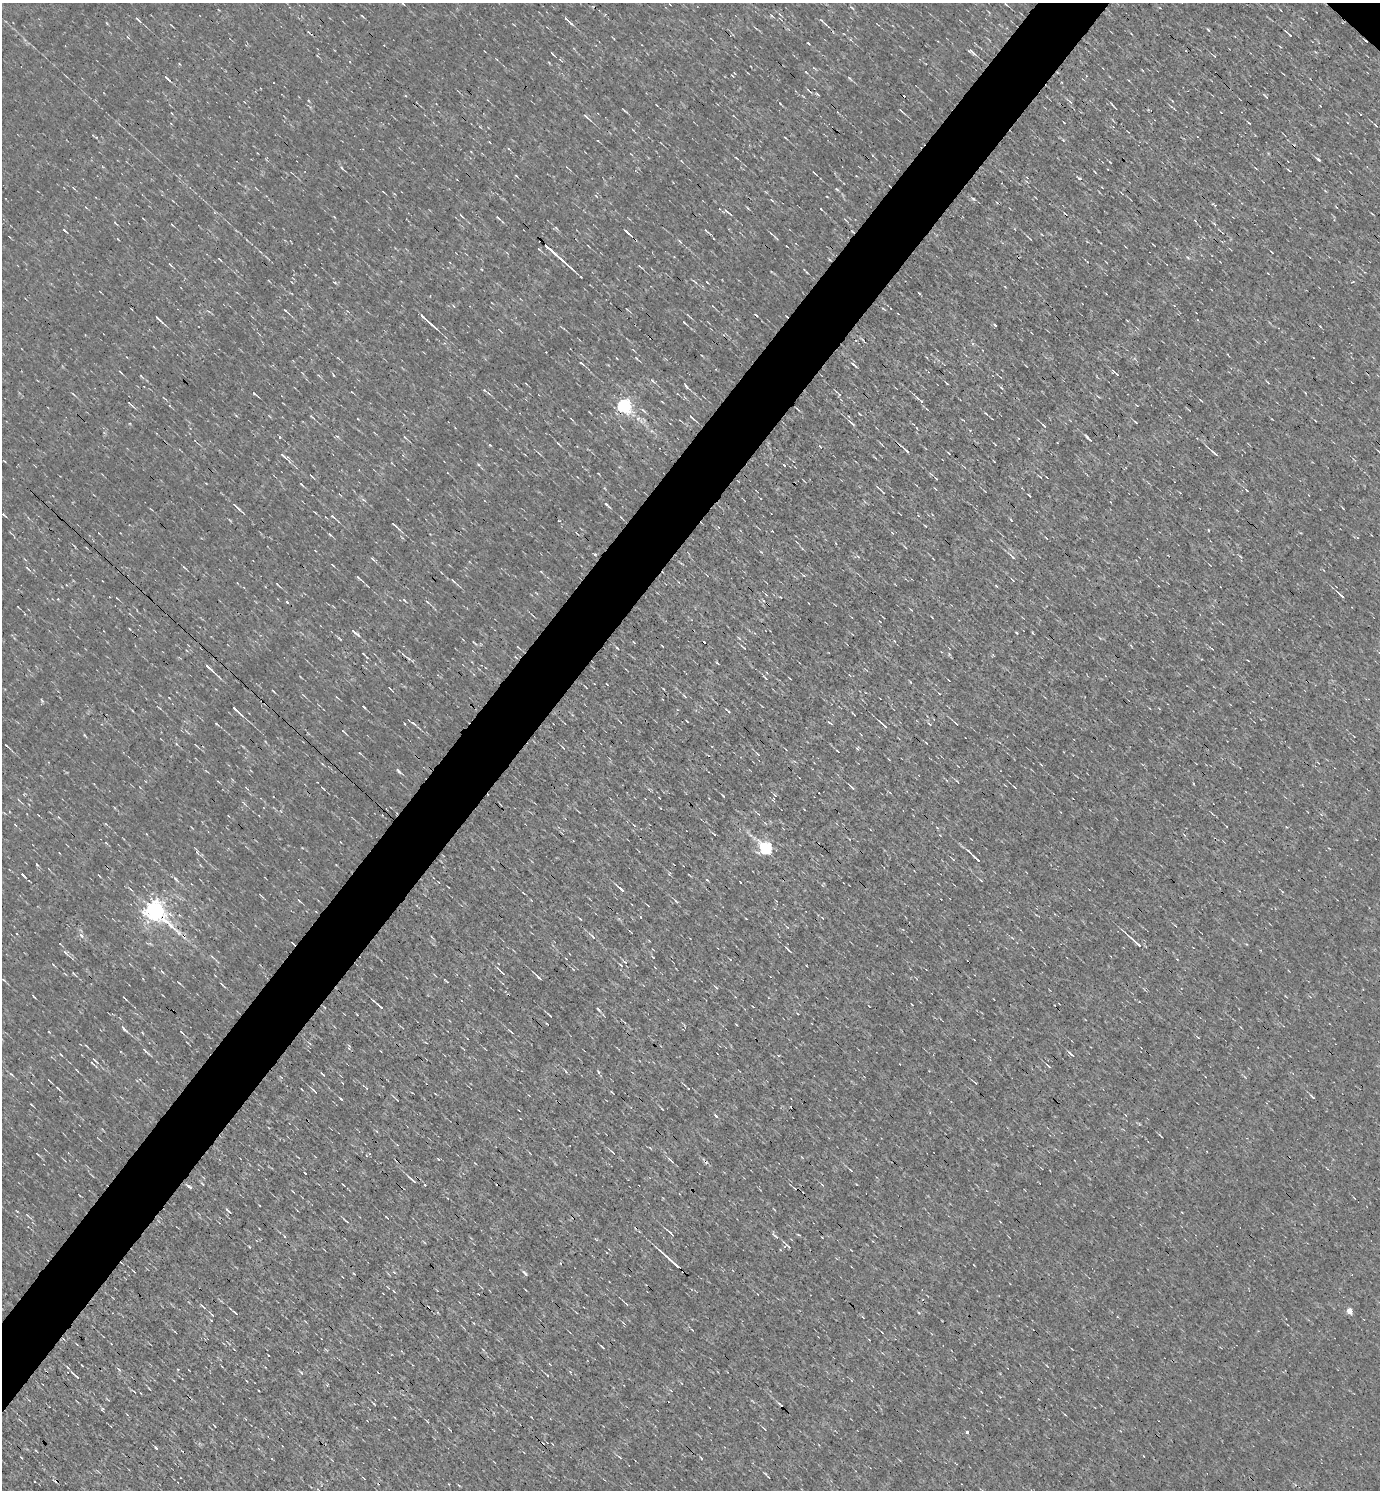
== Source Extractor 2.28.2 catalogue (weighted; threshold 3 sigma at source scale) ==
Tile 7 of 4 x 4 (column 3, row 2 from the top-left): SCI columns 3052-4429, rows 2977-4464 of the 5958 x 5952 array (HDU 1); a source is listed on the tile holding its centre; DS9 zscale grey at full resolution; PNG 1382 x 1492 px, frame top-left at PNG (2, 3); no overlay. Shown black and unused: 5% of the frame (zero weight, under 3 of 4 exposures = <1% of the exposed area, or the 3 px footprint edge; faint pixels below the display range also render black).
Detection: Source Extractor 2.28.2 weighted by HDU 2 'WHT'; one run over the whole footprint, this tile lists its part. Background 8.66e-04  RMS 0.049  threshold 0.221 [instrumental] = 3 sigma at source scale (4.5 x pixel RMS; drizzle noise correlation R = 1.50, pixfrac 1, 0.05/0.05 arcsec/px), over >= 5 px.
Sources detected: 312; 11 cosmic-ray / hot-pixel residue — not listed; the other 301 listed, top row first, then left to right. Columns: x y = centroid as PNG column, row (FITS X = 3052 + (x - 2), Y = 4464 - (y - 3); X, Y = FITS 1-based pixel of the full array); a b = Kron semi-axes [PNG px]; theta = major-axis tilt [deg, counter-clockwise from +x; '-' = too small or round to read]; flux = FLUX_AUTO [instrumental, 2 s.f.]
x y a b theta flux
403 4 4 2 - 3.9
1006 4 6 3 -40 6.8
852 8 8 3 -44 5.8
780 15 5 3 - 5.3
772 16 6 3 -52 6.2
138 20 9 4 -41 10
568 20 15 3 -43 19
821 20 8 4 -36 10
171 25 3 2 - 3.3
1208 30 4 3 - 5.5
844 34 4 2 - 3.3
1289 34 8 2 -41 8.2
808 43 3 3 - 4.1
972 52 11 4 -41 22
552 54 5 2 - 7.4
1214 56 5 3 - 4.4
806 72 5 3 - 5.2
167 78 8 3 -43 12
849 78 9 3 -43 7.7
1265 96 8 2 -49 5.9
1070 102 6 5 - 9.5
1112 105 9 2 -49 6.8
624 110 11 2 -34 6
901 111 9 2 -43 7.6
586 117 14 3 -41 13
1376 125 6 2 -45 4.3
1128 132 4 2 - 3.8
96 137 5 3 - 4.6
785 137 4 2 - 3.8
509 149 5 3 - 4.5
736 158 5 3 - 5.7
1318 159 7 3 -25 8.4
1110 162 3 2 - 3.6
342 168 7 3 -55 8
1288 170 6 2 -46 3.8
814 173 5 2 - 4.2
516 176 5 3 - 3.8
1080 179 3 3 - 40
837 189 5 4 - 6.5
596 196 5 3 - 4.9
973 199 5 3 - 6.8
772 200 6 3 -44 6
748 208 7 2 -46 5.4
726 211 6 3 -38 9.4
461 216 5 3 - 5.8
498 218 6 2 -37 5.8
115 223 6 2 -35 4.8
172 225 5 2 - 4.1
556 228 7 4 -45 7.4
65 230 7 3 -40 7.1
706 230 7 3 -49 7
626 232 9 3 -39 18
771 233 5 3 - 5.5
1030 239 8 2 -42 5.1
679 241 6 4 -31 7.6
539 249 5 4 - 5.2
552 251 29 3 -42 110
1271 252 3 2 - 3.4
1187 257 5 3 - 5.7
219 259 5 2 - 5.7
170 264 7 3 -47 7.2
694 281 10 3 -40 8.7
1353 282 3 2 - 4.6
335 283 5 3 - 5.7
919 293 4 2 - 6
713 306 6 2 -44 4.6
883 309 8 2 -36 5
286 311 9 3 -42 8.8
756 315 4 3 - 6.8
159 319 13 2 -42 16
426 319 21 2 -42 44
684 322 5 2 - 7.4
995 325 4 2 - 6.2
636 358 6 3 -45 5.7
581 363 8 3 -39 8.3
120 372 6 2 -35 5.3
1116 373 12 3 -37 11
333 375 4 3 - 3.8
141 376 5 4 - 5
653 381 9 4 -40 12
946 383 4 2 - 5.1
686 386 7 3 -49 10
1001 388 6 3 -57 7.1
352 392 4 2 - 3.5
254 394 6 3 -33 6.2
838 394 10 3 -46 9.2
74 395 5 3 - 5.4
164 398 6 3 -44 4.5
918 398 8 4 -28 12
1201 400 6 2 -40 4.9
130 404 12 2 -41 8.4
623 406 6 6 - 1300
643 410 9 4 -44 10
860 414 6 2 -45 4.1
312 417 5 3 - 5.6
692 418 11 3 -42 13
1136 422 6 2 -35 4.5
852 423 10 3 -42 11
1044 425 8 3 -42 9.3
917 428 5 3 - 5.7
405 437 6 3 -52 5.1
1088 438 11 3 -44 13
558 444 8 2 -35 6.6
995 444 4 2 - 3.9
820 446 3 3 - 5
907 451 9 3 -46 11
1379 451 4 2 - 4.4
1215 453 10 3 -42 15
284 457 18 4 -40 24
936 478 4 2 - 3.6
301 484 6 2 -41 6.3
1247 490 3 2 - 4.9
883 492 9 2 -45 5.8
1029 495 4 2 - 6.2
1111 502 4 2 - 3
606 505 10 4 -39 13
236 506 14 3 -41 17
1343 508 5 2 - 4.2
333 517 6 3 -39 8.6
1011 520 4 3 - 5
395 526 15 3 -42 14
1209 530 3 2 - 3.8
772 531 3 2 - 3.7
892 533 5 3 - 4.4
330 534 5 3 - 6.5
905 547 5 3 - 4.3
761 552 5 3 - 4.9
595 555 5 3 - 5.2
1012 556 10 4 -44 13
372 559 7 4 -43 7.6
333 565 5 2 - 4.5
184 567 6 2 -41 7.5
27 568 8 3 -41 7
359 578 12 3 -40 13
453 580 7 3 -48 5.8
237 583 4 2 - 3.3
277 584 6 2 -45 4.9
1341 595 10 3 -45 14
780 597 2 2 - 3.8
117 598 6 2 -44 4.1
404 600 5 3 - 6.3
763 601 4 3 - 7.3
427 602 5 3 - 4.8
355 633 15 4 -39 18
1016 633 4 2 - 4.3
474 643 9 2 -41 5.7
662 646 3 2 - 4.2
518 647 7 3 -47 5.9
743 647 7 2 -42 7.5
617 648 5 3 - 5.2
364 654 5 2 - 4.7
993 655 5 3 - 4.3
405 656 19 3 -37 14
209 667 17 4 -42 28
765 678 8 3 -49 7.1
607 684 3 2 - 3.4
273 691 4 2 - 4.4
685 696 7 2 -41 6.3
169 698 3 2 - 3
158 707 8 2 -32 4.8
236 710 13 3 -42 25
687 721 3 2 - 3.5
413 723 10 4 -40 11
830 723 6 2 -44 5.6
956 723 6 2 -42 5.4
216 724 6 3 -35 5.7
929 724 6 2 -45 5.2
883 725 15 3 -42 17
343 731 6 2 -43 6.2
926 743 4 2 - 3.3
6 745 4 2 - 6.4
196 745 6 2 -46 4.5
563 747 6 3 -47 5.4
857 748 4 4 - 6.2
837 751 4 2 - 4.1
360 753 4 3 - 3.7
758 754 7 3 -37 5.9
399 771 9 4 -49 10
946 780 5 3 - 3.9
957 781 5 3 - 4.5
1194 784 3 2 - 5.1
852 787 8 3 -45 8.1
1014 787 4 3 - 4.2
723 796 4 2 - 4.8
659 798 3 2 - 3.2
774 799 7 3 -84 9.3
19 801 11 2 -45 6.9
804 809 3 2 - 3
758 814 6 3 -21 5.2
15 825 6 2 -45 4.5
634 825 5 3 - 4.5
766 848 6 6 - 930
197 851 10 3 -82 9.7
976 859 11 3 -42 19
37 865 6 3 -45 5.9
23 875 6 3 -19 8.3
176 879 12 4 -47 15
981 880 5 3 - 4.9
621 889 12 3 -42 18
299 901 6 2 -44 5.2
676 901 7 3 -44 8.6
154 910 9 7 -40 3200
822 918 3 2 - 3
580 919 5 2 - 4.5
81 935 8 4 -57 14
593 937 6 3 -45 9.1
1136 942 19 3 -42 35
293 943 5 2 - 7.3
788 949 10 2 -45 7.5
66 953 10 4 -43 15
625 962 8 4 -38 10
621 965 6 3 -37 5.9
573 969 4 2 - 3.9
162 972 7 3 -47 8
502 972 10 3 -40 9.2
74 974 6 3 -45 6.5
537 976 11 2 -43 12
4 980 6 3 -44 6.5
446 981 5 2 - 5.7
179 983 6 3 -44 5.3
222 985 12 2 -44 7.9
716 987 5 3 - 4.8
34 996 5 2 - 5.4
124 998 6 2 -45 5.7
380 1006 9 2 -41 13
324 1007 4 3 - 4.2
798 1014 4 2 - 4
549 1015 7 2 -41 6.2
124 1029 11 4 -46 17
49 1032 5 3 - 4.4
182 1032 7 3 -40 6.8
511 1032 8 3 -42 9.3
1198 1037 5 3 - 3.8
146 1051 15 2 -44 11
1071 1054 8 2 -42 8.7
61 1055 5 3 - 5.9
95 1060 9 3 -45 8.8
92 1063 8 3 -42 8.4
1048 1066 6 2 -49 7.3
598 1072 6 4 -85 6.9
11 1074 6 3 -44 6.6
323 1074 6 2 -34 5.9
975 1082 4 3 - 4.1
58 1088 7 2 -45 5.8
314 1091 10 3 -43 11
612 1093 6 2 -45 4.7
1312 1097 9 3 -38 7.1
341 1099 5 2 - 7.1
396 1099 9 2 -45 5.6
32 1105 4 2 - 4.9
662 1109 4 2 - 3.8
1161 1136 5 2 - 4.6
612 1152 10 2 -39 7.5
37 1154 5 2 - 3.7
298 1157 4 3 - 3.4
438 1159 4 3 - 3.7
671 1160 13 3 -41 12
851 1170 4 3 - 6
412 1179 12 2 -41 16
343 1185 4 2 - 3.3
425 1185 3 2 - 13
189 1187 5 3 - 19
17 1211 4 2 - 3.9
229 1211 8 2 -43 8
387 1218 4 2 - 5
345 1220 8 2 -43 7.5
671 1233 14 3 -45 13
798 1234 5 3 - 4.1
284 1236 4 3 - 4.2
788 1246 11 4 -46 11
672 1262 23 2 -42 63
560 1263 5 3 - 4.1
525 1273 9 3 -50 8.8
757 1294 2 2 - 2.9
626 1304 5 2 - 5.3
203 1307 10 3 -36 8.8
1349 1311 5 4 - 58
235 1313 9 2 -39 8.5
919 1313 5 3 - 4.9
212 1315 4 3 - 4.3
175 1332 5 2 - 4
602 1347 5 2 - 6.5
1047 1366 4 3 - 4.1
119 1369 6 3 -38 6.4
178 1369 4 3 - 4
189 1370 3 2 - 2.9
570 1372 5 4 - 6.1
301 1373 5 4 - 5.9
75 1375 13 3 -43 15
547 1375 5 2 - 5.5
247 1381 3 2 - 3.4
135 1392 3 2 - 3.9
374 1404 4 2 - 4.8
102 1409 5 5 - 6.9
1065 1415 4 3 - 3.7
428 1422 4 3 - 4.5
214 1426 3 2 - 3.8
967 1432 3 3 - 12
156 1447 4 2 - 7.3
21 1457 3 2 - 4.2
620 1457 5 3 - 5.2
Overlapping masked pixels (flux is a lower limit): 5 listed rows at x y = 552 251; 623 406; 405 656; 154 910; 293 943
Isophote crosses this tile's border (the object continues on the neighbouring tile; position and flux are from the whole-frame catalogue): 1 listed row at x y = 1379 451
Unlisted compact peaks at least as high as the median listed source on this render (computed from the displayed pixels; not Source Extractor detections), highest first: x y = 716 1116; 598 1009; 364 707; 490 445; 784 465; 280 437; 853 364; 821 209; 305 1173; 780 103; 775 1236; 478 464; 362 16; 42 700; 701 1458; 484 390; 910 682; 949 654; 653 957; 84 735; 996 586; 1063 140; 1249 123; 707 282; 817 94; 1032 632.